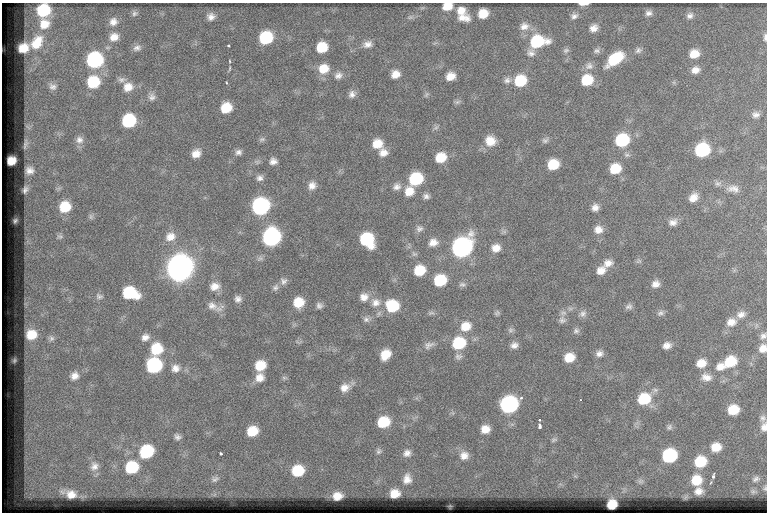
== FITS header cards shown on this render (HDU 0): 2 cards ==
NAXIS1  =                  765
NAXIS2  =                  510

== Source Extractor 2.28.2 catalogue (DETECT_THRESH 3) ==
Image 765 x 510 px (HDU 0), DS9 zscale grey, 1 PNG px = 1 image px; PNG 769 x 514 px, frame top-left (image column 1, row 510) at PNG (2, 3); no overlay
Background 56.1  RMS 6.1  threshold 18.4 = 3 sigma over >= 5 px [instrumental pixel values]
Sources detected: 189; all 189 listed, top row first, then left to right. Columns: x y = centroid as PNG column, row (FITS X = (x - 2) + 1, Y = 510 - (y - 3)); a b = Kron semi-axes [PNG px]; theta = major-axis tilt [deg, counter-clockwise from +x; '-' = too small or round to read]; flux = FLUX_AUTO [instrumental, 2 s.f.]
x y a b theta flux
583 4 8 2 2 2200
447 6 9 7 14 5800
43 10 10 9 - 19000
461 11 12 11 - 4300
134 13 8 7 - 1200
648 13 9 7 18 1600
483 14 8 8 - 6700
574 16 8 7 - 1400
690 16 9 8 - 1800
211 17 9 9 - 2500
410 17 7 4 18 790
464 18 18 9 -2 4700
113 22 11 10 - 2900
44 24 11 10 - 4600
524 26 12 10 9 3100
593 28 9 7 40 2600
114 37 12 10 28 4000
765 37 10 4 90 1300
266 38 11 10 - 23000
537 42 15 10 8 23000
37 43 13 9 58 6100
368 44 12 9 19 2600
228 46 3 3 - 450
322 47 9 8 - 10000
23 48 8 7 - 4800
137 48 11 8 16 1900
566 50 8 6 24 940
638 50 10 7 39 1400
597 51 8 7 - 1200
531 53 11 9 -18 2100
694 54 10 9 - 5600
615 59 18 9 37 18000
95 60 11 10 - 57000
230 61 4 3 - 330
589 66 11 9 67 2100
229 68 7 3 80 510
324 69 13 11 11 6700
695 70 10 8 16 2800
395 74 8 8 - 3800
338 76 11 9 32 2200
450 76 9 8 - 4500
122 80 11 7 3 1700
507 80 9 8 - 1700
587 80 11 10 - 11000
520 81 11 10 - 14000
93 82 12 11 - 16000
227 83 4 2 - 330
53 87 8 6 -15 1300
128 87 13 11 20 4800
352 94 9 8 - 2000
152 97 10 9 - 1900
457 102 9 4 35 920
226 108 10 9 - 9400
756 115 9 7 -2 1700
129 121 10 9 - 26000
436 127 7 4 20 860
262 139 9 5 22 990
79 140 11 10 - 2300
545 140 8 7 - 1100
622 140 11 10 - 26000
490 141 12 11 - 5700
377 144 10 9 - 6300
25 145 11 4 72 900
702 150 10 9 - 33000
238 152 9 7 14 1600
383 153 11 9 -1 3300
196 154 9 8 - 3800
440 157 11 9 26 8300
11 161 8 7 - 4300
273 161 9 8 - 2100
553 164 9 8 - 10000
615 168 10 9 - 9600
29 170 8 7 - 2800
260 178 9 8 - 1700
416 179 11 9 31 23000
718 184 9 7 4 1400
312 186 10 9 - 2900
397 187 11 9 19 2200
733 189 17 9 -6 3200
25 190 6 4 68 1400
409 191 12 11 - 5300
426 196 8 7 - 1500
693 198 11 8 45 3600
260 206 11 10 - 81000
65 207 12 11 - 11000
595 207 8 7 - 2300
15 221 4 2 - 440
673 222 11 8 16 2400
419 229 9 8 - 1500
598 230 10 9 - 3300
60 236 9 6 -22 1100
170 237 14 11 24 4400
271 237 11 10 - 94000
367 240 12 10 -51 26000
433 242 10 8 17 3200
461 247 12 10 42 170000
496 248 10 9 - 3700
608 263 12 9 25 3200
179 268 12 11 - 560000
419 270 10 9 - 10000
601 271 10 9 - 3500
440 280 10 9 - 16000
284 281 10 9 - 1700
462 284 9 6 -8 1200
655 284 9 8 - 2600
215 286 12 9 13 3600
275 288 10 7 64 1400
130 293 13 9 -14 21000
99 296 10 7 -15 1500
364 297 12 10 12 3500
238 299 8 8 - 1900
298 302 10 9 - 8100
376 303 13 11 19 3800
212 306 14 11 -21 3300
319 306 8 8 - 1400
392 306 12 11 - 16000
629 307 10 7 19 1400
431 313 9 5 7 940
497 313 7 6 - 810
660 313 10 7 25 1400
583 314 10 8 37 1800
741 314 11 8 19 2500
366 320 9 7 -16 1500
562 320 10 10 - 1800
731 322 12 9 13 3500
466 326 13 11 23 6500
511 330 8 6 22 990
576 331 9 7 26 1200
31 335 9 8 - 7500
763 336 10 7 48 1600
145 337 10 8 26 2400
51 338 9 8 - 1700
459 343 12 10 23 19000
429 345 15 8 27 2200
514 345 9 8 - 2100
667 345 9 7 18 2600
763 348 10 9 - 3300
156 349 12 11 - 13000
385 354 11 8 52 6700
599 354 9 8 - 2000
458 356 10 8 0 1500
569 357 10 9 - 6600
730 362 13 10 28 12000
701 363 10 9 - 4900
154 365 10 10 - 45000
260 365 10 9 - 8600
720 367 11 10 - 3600
175 368 11 10 - 3100
74 376 12 10 36 3300
260 377 11 10 - 3800
706 377 14 9 -12 3400
284 378 7 4 -1 700
345 388 12 10 29 3700
644 399 13 11 24 14000
580 400 2 2 - 240
509 404 11 10 - 79000
733 410 9 8 - 9100
763 418 8 7 - 1300
540 420 3 2 - 470
383 422 11 9 24 12000
540 426 4 3 - 1100
669 427 8 6 76 970
764 427 10 7 80 2400
485 429 8 7 - 4300
252 431 9 8 - 8700
177 437 7 6 - 1400
554 440 8 4 33 730
716 447 9 8 - 5800
146 451 11 9 38 24000
379 451 8 7 - 890
220 453 3 3 - 910
407 453 9 8 - 2000
464 455 10 9 - 3000
669 456 10 9 - 34000
700 462 10 9 - 12000
94 466 11 9 49 2300
132 467 10 9 - 18000
298 471 9 9 - 13000
713 476 5 3 - 660
215 479 9 5 28 1100
407 479 11 9 83 3000
755 479 9 6 30 1100
696 480 10 9 - 7800
765 488 6 5 - 610
698 491 7 6 - 2300
395 493 8 7 - 4700
71 494 8 7 - 3300
337 496 8 6 5 3600
612 504 8 7 - 7000
At the frame edge (FLAGS 8, measured only in part): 7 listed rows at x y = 583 4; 447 6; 43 10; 765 37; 763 348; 764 427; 765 488